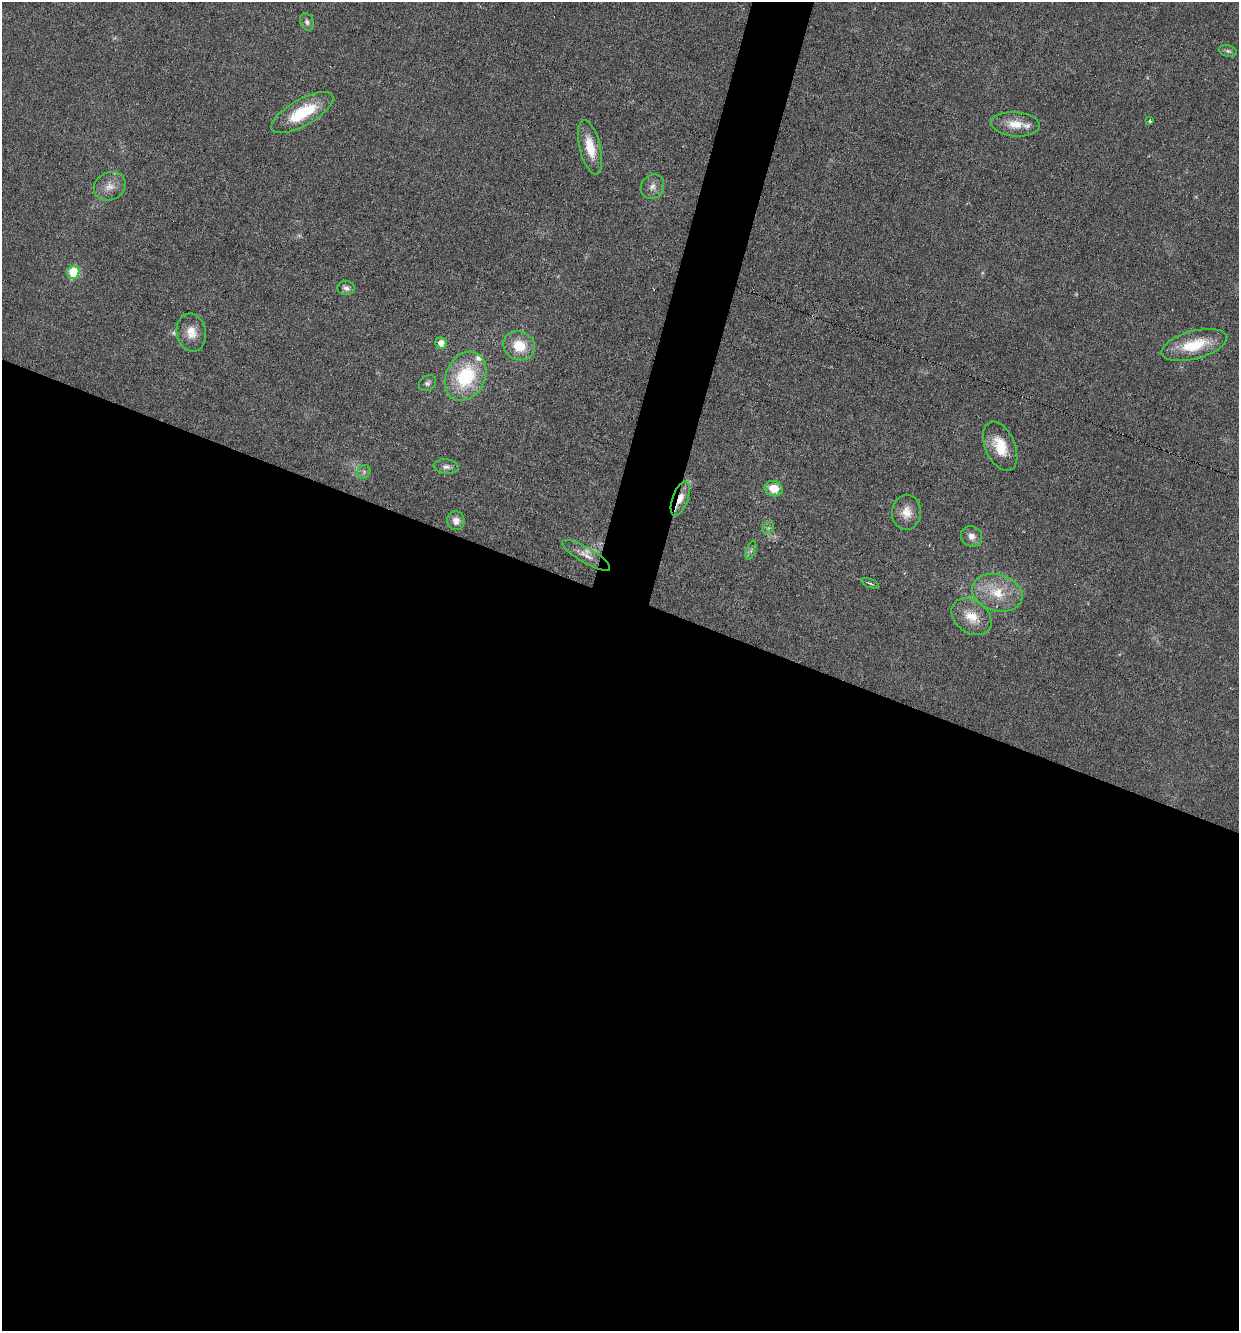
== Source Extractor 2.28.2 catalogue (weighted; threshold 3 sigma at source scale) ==
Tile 14 of 4 x 4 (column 2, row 4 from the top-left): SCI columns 1496-2732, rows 1-1329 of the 5333 x 5318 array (HDU 1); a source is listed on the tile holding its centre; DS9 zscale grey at full resolution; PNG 1241 x 1333 px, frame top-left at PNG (2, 2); each listed source drawn as its Kron ellipse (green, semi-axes under 4 px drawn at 4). Shown black and unused: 57% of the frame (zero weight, under 3 of 6 exposures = <1% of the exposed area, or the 3 px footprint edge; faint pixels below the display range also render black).
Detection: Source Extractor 2.28.2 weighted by HDU 2 'WHT'; one run over the whole footprint, this tile lists its part. Background 0.0321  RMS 0.0039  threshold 0.0159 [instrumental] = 3 sigma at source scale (4.09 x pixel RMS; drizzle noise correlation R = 1.36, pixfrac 0.8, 0.05/0.05 arcsec/px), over >= 5 px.
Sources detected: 35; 3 too faint to see at this stretch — neither listed nor drawn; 2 inside a brighter listed object's ellipse — not listed separately; the other 30 listed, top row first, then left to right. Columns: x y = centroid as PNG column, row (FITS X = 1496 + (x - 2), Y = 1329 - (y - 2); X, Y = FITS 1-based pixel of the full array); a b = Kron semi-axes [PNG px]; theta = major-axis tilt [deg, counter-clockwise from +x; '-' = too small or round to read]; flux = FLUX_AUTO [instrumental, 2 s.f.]
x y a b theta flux
307 22 9 6 -67 1.2
1228 51 9 5 -15 0.96
302 113 35 13 29 17
1150 121 3 3 - 0.8
1015 124 24 12 -4 6.2
590 147 28 10 -76 8.9
110 186 16 13 30 4.1
652 187 13 11 53 2.5
73 272 6 6 - 17
346 288 9 7 -5 1.4
191 332 19 14 -80 5.5
441 343 6 5 - 3.3
1194 345 33 14 15 14
519 346 16 14 -23 9.6
465 376 26 19 64 26
428 383 9 7 35 1.2
1000 446 26 15 -66 10
446 467 12 7 -4 1.8
364 472 7 6 - 1.1
774 489 9 7 -15 6.2
680 498 18 7 70 4.1
906 512 17 14 84 5.1
456 521 9 8 - 2.5
768 528 6 5 - 0.83
972 536 11 10 - 2.5
751 550 10 4 71 0.82
586 555 27 7 -30 4
870 583 9 3 -21 0.61
997 593 25 18 -16 11
972 617 22 16 -37 7.3
Overlapping masked pixels (flux is a lower limit): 1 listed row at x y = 680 498